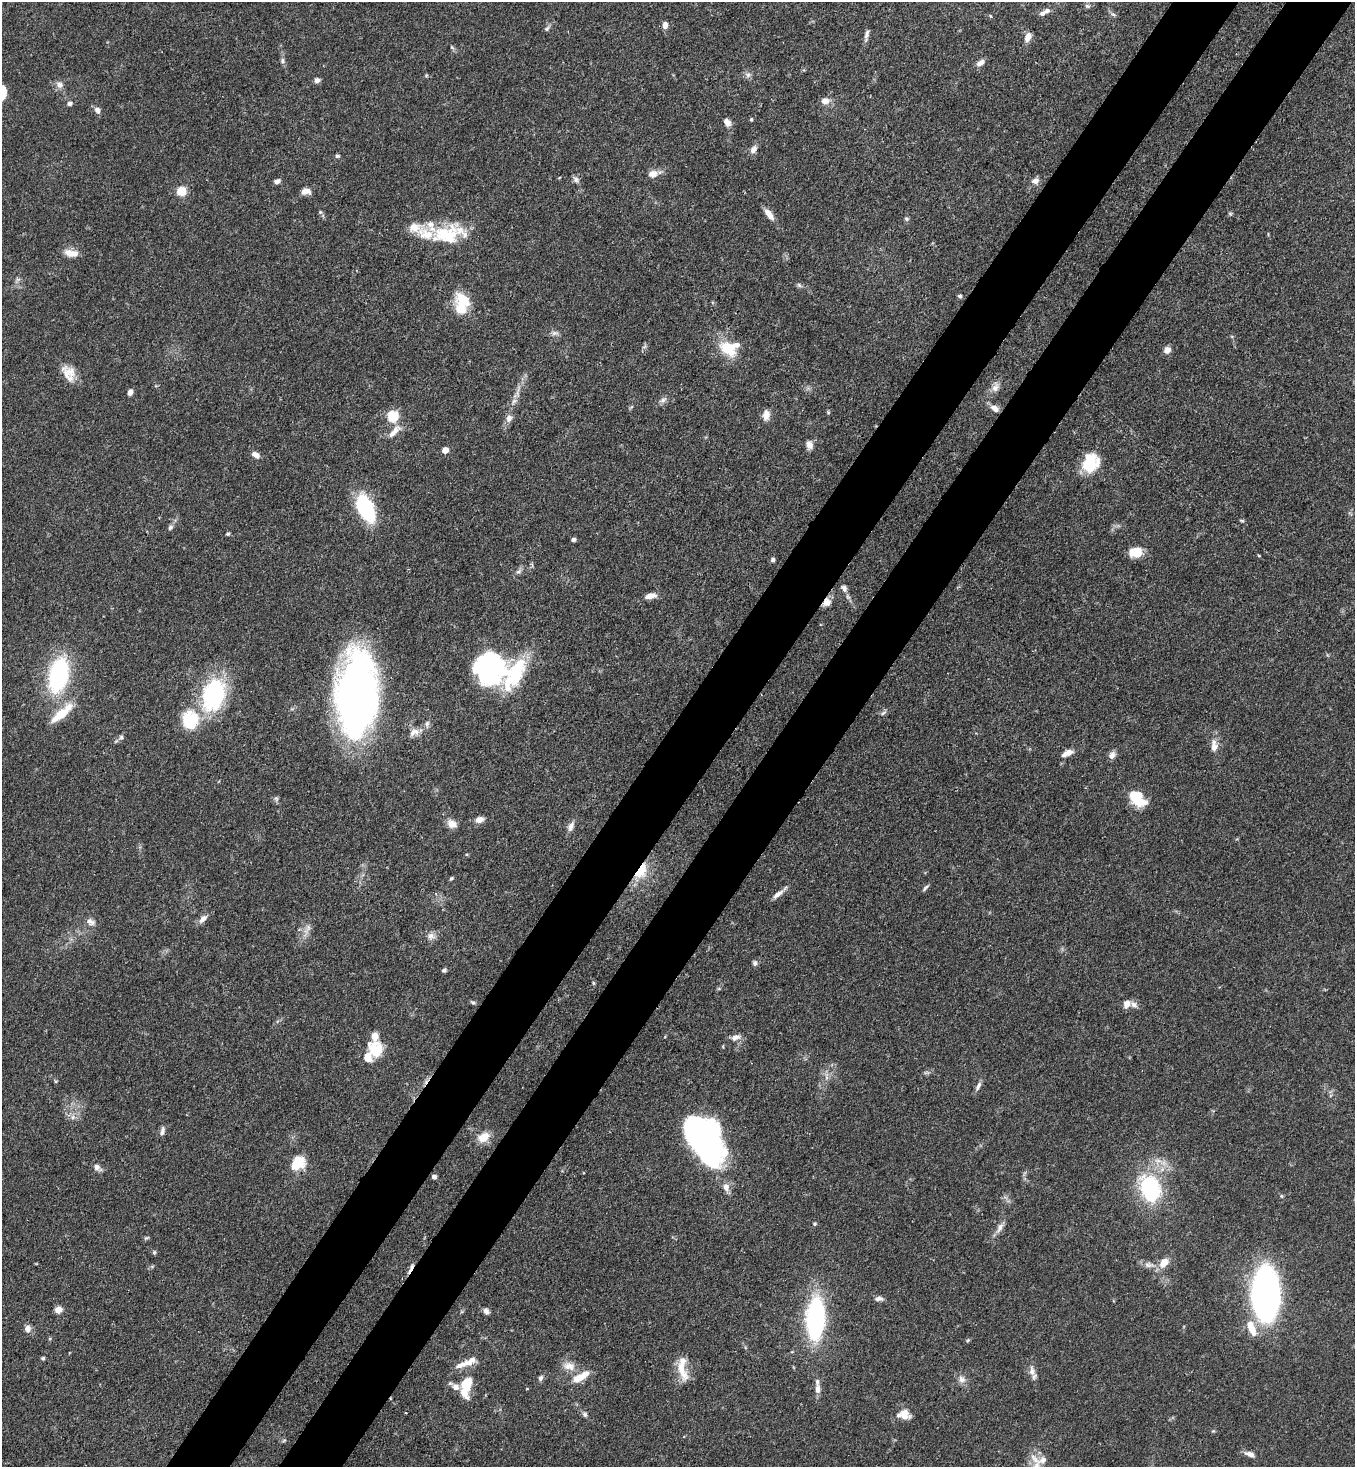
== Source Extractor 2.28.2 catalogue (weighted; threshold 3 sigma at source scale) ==
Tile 10 of 4 x 4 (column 2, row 3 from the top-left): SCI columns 1717-3069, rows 1525-2989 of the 5999 x 5977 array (HDU 1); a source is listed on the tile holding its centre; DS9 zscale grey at full resolution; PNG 1357 x 1469 px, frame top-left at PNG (2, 2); no overlay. Shown black and unused: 10% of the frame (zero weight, under 3 of 4 exposures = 7% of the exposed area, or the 3 px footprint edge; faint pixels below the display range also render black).
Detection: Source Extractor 2.28.2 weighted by HDU 2 'WHT'; one run over the whole footprint, this tile lists its part. Background 0.0905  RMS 0.0038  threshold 0.017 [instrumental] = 3 sigma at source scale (4.5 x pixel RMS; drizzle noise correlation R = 1.50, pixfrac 1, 0.05/0.05 arcsec/px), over >= 5 px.
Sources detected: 165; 1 too faint to see at this stretch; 4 inside a brighter object's white glare — not listed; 20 inside a brighter listed object's ellipse — not listed separately; the other 140 listed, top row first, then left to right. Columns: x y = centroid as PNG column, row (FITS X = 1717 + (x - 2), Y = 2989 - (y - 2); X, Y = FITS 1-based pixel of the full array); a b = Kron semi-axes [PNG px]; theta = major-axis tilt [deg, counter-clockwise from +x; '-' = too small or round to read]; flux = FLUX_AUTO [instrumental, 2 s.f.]
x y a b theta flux
1087 6 7 6 - 0.83
1043 13 9 6 29 1.4
1113 14 8 4 -35 0.76
665 25 7 6 - 2.2
547 29 7 6 - 0.9
867 34 15 5 77 1.5
1028 37 12 7 67 2.4
452 47 6 5 - 0.59
282 61 7 6 - 0.97
980 63 11 6 35 2.2
748 75 8 7 - 1.3
317 80 7 6 - 1.3
59 85 11 9 -46 2.1
2 92 13 7 86 7.5
825 101 9 7 7 3
69 103 7 6 - 1.1
97 110 9 7 -58 1.7
751 119 5 4 - 0.43
727 122 10 8 -55 2.1
753 149 11 7 55 2.1
337 156 6 5 - 0.67
653 174 12 9 2 3.1
576 180 9 8 - 1.3
277 181 7 5 25 1.4
1035 181 9 7 20 2.2
181 191 5 5 - 23
306 191 10 7 0 2.6
320 212 6 5 - 0.56
769 214 15 6 -54 3.4
1230 214 5 5 - 0.55
906 219 6 6 - 0.71
425 234 37 15 -21 9.5
450 237 32 18 71 11
71 253 19 9 -9 3.9
18 279 7 4 18 0.76
799 285 8 5 -31 0.79
960 296 6 4 -15 0.67
464 300 24 13 -32 8.4
555 333 10 6 -2 1.3
644 347 7 4 19 0.6
728 349 25 16 -37 11
1167 350 8 7 - 2.3
68 373 23 14 -63 5.9
995 387 14 9 70 2.5
130 392 6 5 - 1.9
663 400 12 6 35 1.5
514 401 8 5 59 1.4
995 408 12 7 -28 2.4
766 415 14 8 85 2.8
392 416 6 5 - 37
509 418 10 7 69 2.1
395 430 19 10 37 3.6
809 445 11 8 -83 2.1
445 450 5 4 - 4.8
256 455 11 7 -34 2.1
1089 462 19 13 79 15
365 508 27 14 -65 32
1242 520 7 3 -9 0.48
170 527 8 6 70 1
228 534 5 4 - 0.56
573 540 5 4 - 1
1135 552 14 10 2 6.7
773 560 6 5 - 0.81
519 571 9 5 19 1.1
844 588 10 7 -57 1.6
650 596 13 7 13 3.3
827 602 11 9 41 2.7
490 666 36 24 21 50
59 675 30 16 77 52
213 694 34 22 73 45
357 694 77 36 88 210
883 713 9 4 35 0.8
61 714 34 11 42 9.2
190 719 23 20 -90 17
414 732 16 10 24 3.1
121 737 7 5 88 0.84
1214 747 12 8 -88 2.9
1067 753 14 7 23 3
1112 755 10 7 53 2
276 799 8 6 -68 0.8
1139 801 18 12 -15 8.3
479 820 10 7 16 2.3
452 824 12 9 -25 2.9
571 826 14 7 65 2.1
641 871 21 12 60 9.9
451 878 5 4 - 0.59
926 888 12 3 45 0.82
778 894 19 6 37 2.3
203 919 13 7 50 2.2
90 922 13 8 -29 2
308 928 14 7 72 2.3
431 936 11 9 -13 2.1
754 963 8 6 -75 0.94
444 970 6 5 - 0.75
593 983 5 4 - 0.45
473 1002 8 4 -28 0.66
1127 1004 10 7 68 2.5
736 1037 14 7 16 2.2
376 1050 21 17 -57 10
56 1081 5 4 - 0.44
978 1086 14 5 63 1.5
73 1117 7 6 - 1.5
162 1131 13 6 73 1.5
484 1137 15 11 33 5
704 1140 44 27 -64 150
298 1163 15 11 40 11
97 1167 11 7 -38 1.8
434 1177 5 5 - 1.1
726 1187 11 8 -69 2.6
1150 1188 32 22 -72 35
815 1224 5 5 - 0.52
1000 1228 18 7 63 2.5
146 1238 8 5 19 0.58
154 1252 6 5 - 0.56
1164 1263 15 10 52 4
1148 1265 14 6 -4 2.1
410 1269 19 4 63 1.8
1266 1294 37 19 90 180
879 1299 11 5 0 1.5
58 1309 8 7 - 2.5
486 1311 9 6 -63 1.3
815 1319 34 14 87 74
1251 1328 20 8 -69 6.7
27 1329 9 8 - 2.1
43 1358 5 4 - 0.59
471 1361 20 9 30 3.6
569 1366 18 11 -13 4
681 1369 35 10 -69 6.6
1032 1371 14 8 -82 2.6
540 1378 7 5 64 1.1
579 1378 15 9 23 5.5
962 1379 11 9 -84 2.2
466 1386 24 11 80 11
818 1389 13 7 89 2.2
406 1413 3 2 - 0.28
585 1414 7 6 - 0.96
904 1415 13 12 - 4.4
284 1440 6 4 42 0.49
1250 1454 12 6 -20 2.2
1035 1459 25 9 -56 4.8
Overlapping masked pixels (flux is a lower limit): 3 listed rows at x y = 827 602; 641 871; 410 1269
Isophote crosses this tile's border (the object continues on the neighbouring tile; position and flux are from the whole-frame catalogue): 1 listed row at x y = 2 92